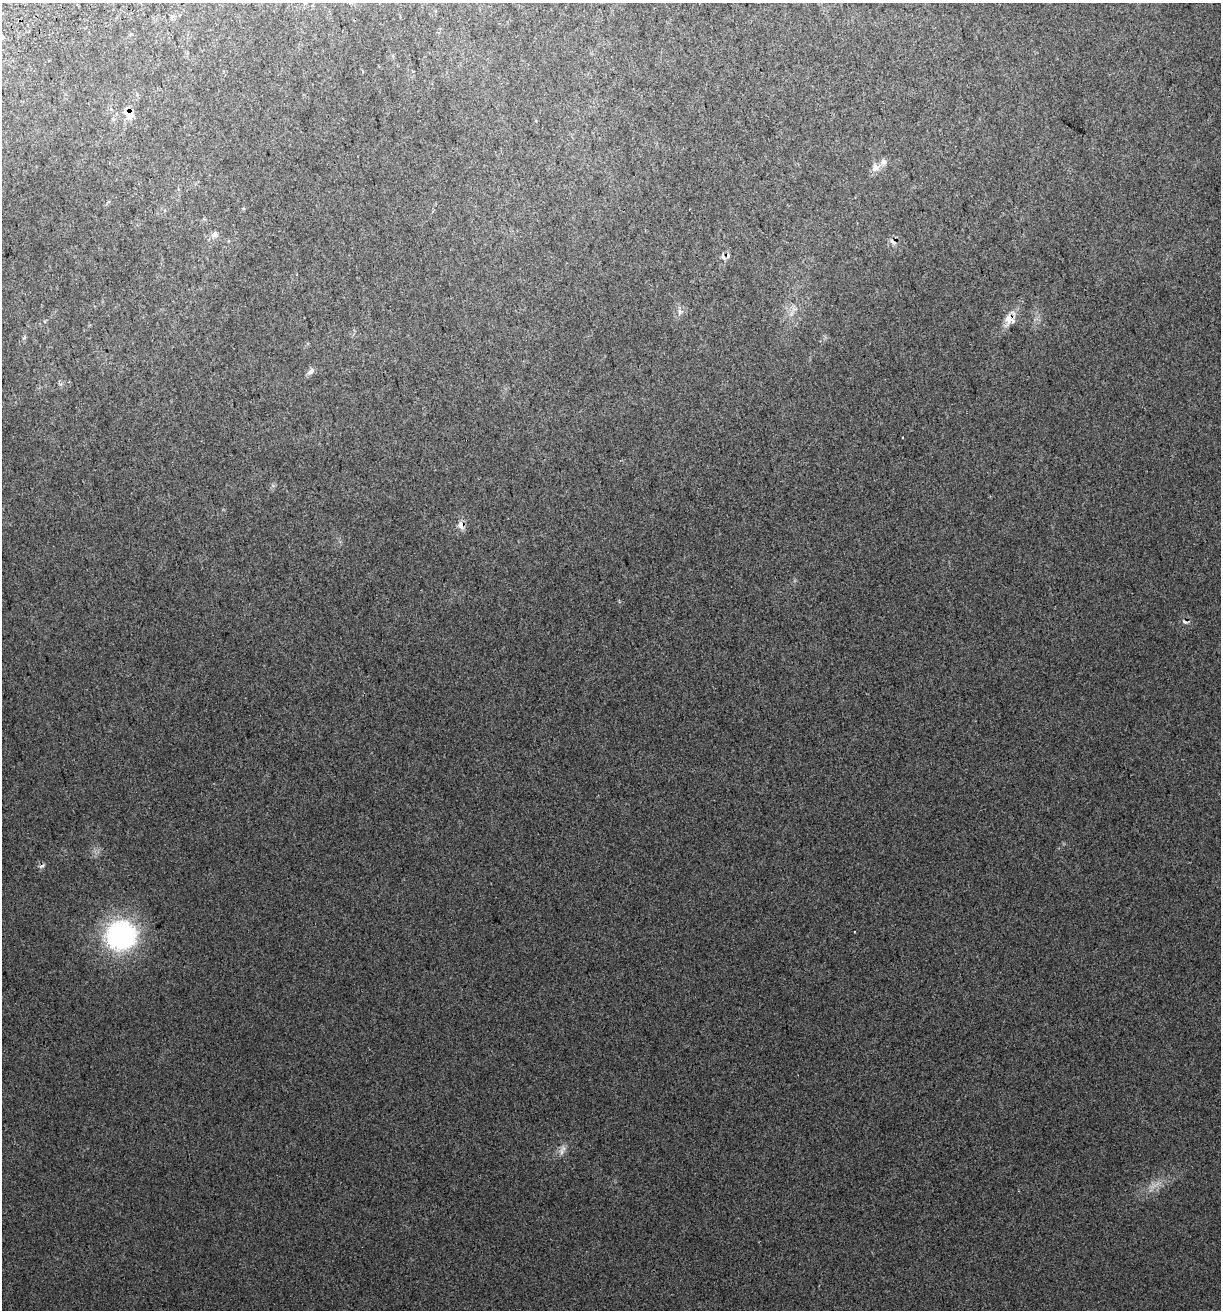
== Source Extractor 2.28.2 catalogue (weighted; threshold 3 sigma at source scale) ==
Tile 11 of 4 x 4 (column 3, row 3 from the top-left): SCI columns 2556-3774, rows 1349-2656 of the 5060 x 5314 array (HDU 1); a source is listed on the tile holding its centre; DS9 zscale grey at full resolution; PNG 1223 x 1312 px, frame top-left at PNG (2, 3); no overlay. Shown black and unused: <1% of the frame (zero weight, under 2 of 3 exposures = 2% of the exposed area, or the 3 px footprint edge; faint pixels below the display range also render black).
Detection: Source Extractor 2.28.2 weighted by HDU 2 'WHT'; one run over the whole footprint, this tile lists its part. Background 0.0296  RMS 0.011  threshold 0.0489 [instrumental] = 3 sigma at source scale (4.5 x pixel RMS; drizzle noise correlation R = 1.50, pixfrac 1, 0.0396/0.0396 arcsec/px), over >= 5 px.
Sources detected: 19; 1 too faint to see at this stretch — not listed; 1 inside a brighter listed object's ellipse — not listed separately; the other 17 listed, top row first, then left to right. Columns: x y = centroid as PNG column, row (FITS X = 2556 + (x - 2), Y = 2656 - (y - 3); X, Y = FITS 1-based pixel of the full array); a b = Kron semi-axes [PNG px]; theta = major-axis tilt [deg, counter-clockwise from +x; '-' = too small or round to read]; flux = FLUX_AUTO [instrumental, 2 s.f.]
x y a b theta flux
305 3 6 5 - 1.5
3 38 4 3 - 5.1
128 114 15 12 -31 12
875 168 12 11 - 7.5
214 234 12 8 34 5.3
893 242 11 6 -45 4.8
723 257 12 5 -67 3.1
680 312 7 6 - 3.4
1010 319 17 15 64 14
24 337 6 4 60 1.7
311 371 11 6 39 4.1
903 438 3 3 - 3.3
461 525 11 9 -75 7.6
1185 622 10 6 -22 3.3
42 866 8 5 30 2.9
121 935 41 38 18 140
561 1152 12 6 81 5.2
Overlapping masked pixels (flux is a lower limit): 7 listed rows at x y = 128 114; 893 242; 723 257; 1010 319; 461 525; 1185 622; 42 866
Isophote crosses this tile's border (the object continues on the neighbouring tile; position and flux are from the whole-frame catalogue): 2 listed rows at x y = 305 3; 3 38